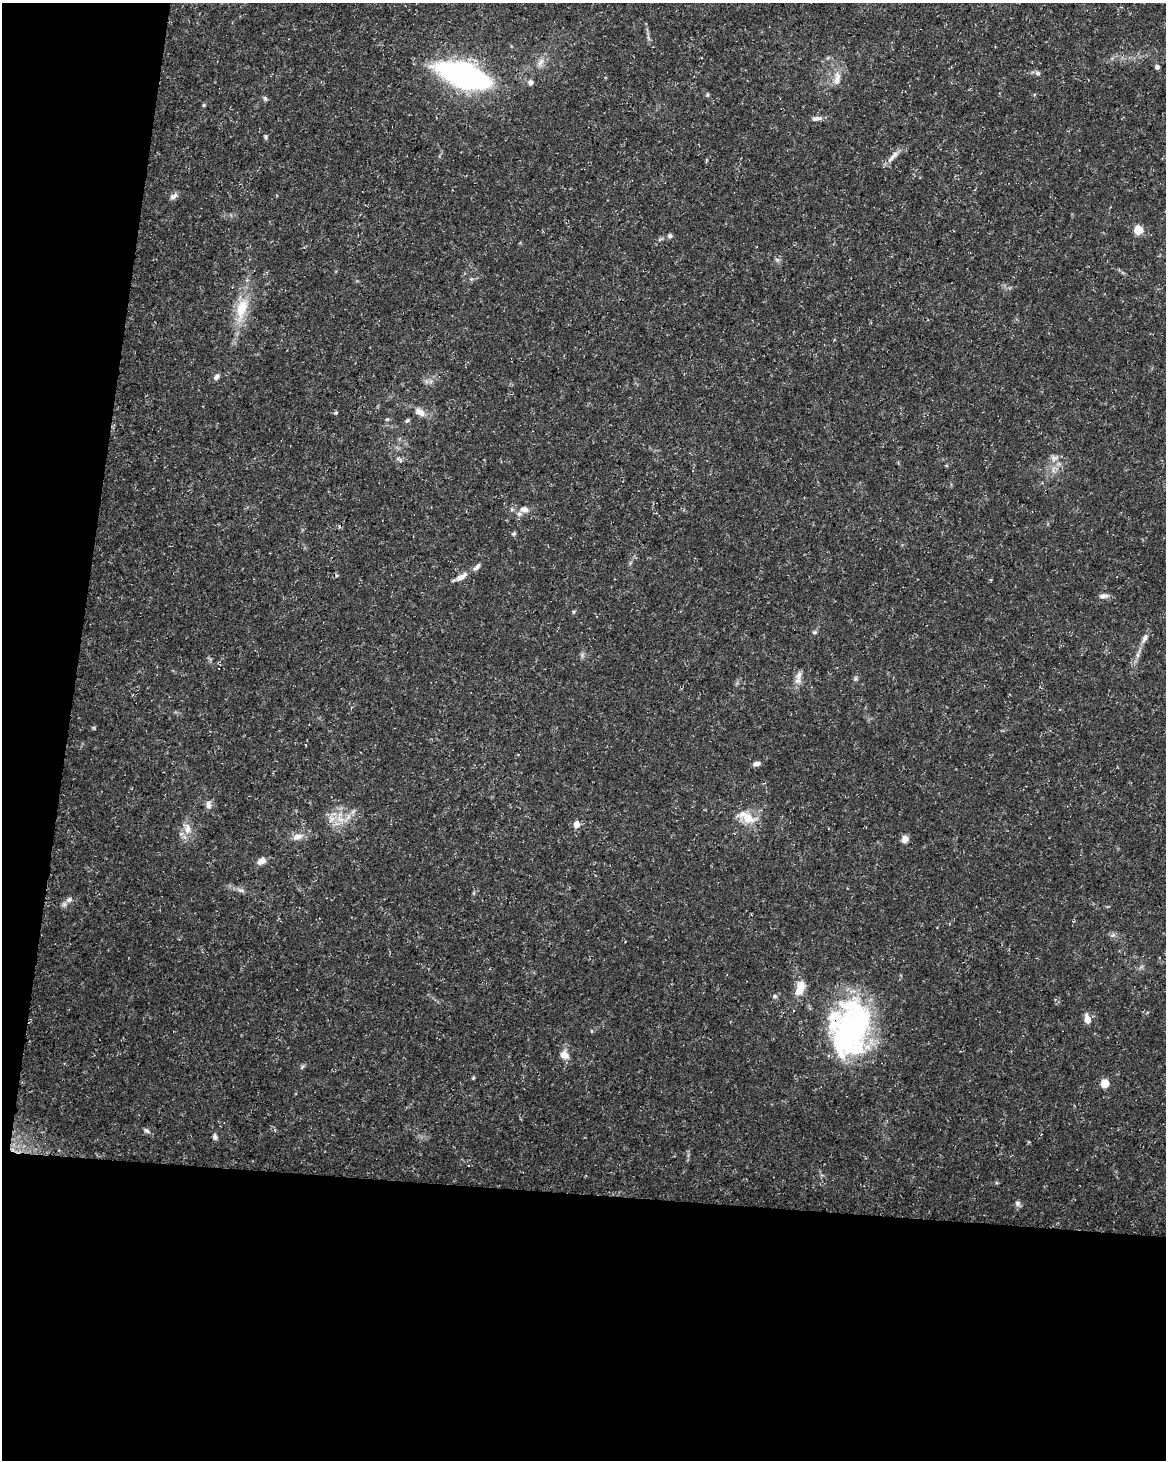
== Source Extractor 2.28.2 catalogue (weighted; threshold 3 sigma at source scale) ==
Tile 9 of 4 x 3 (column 1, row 3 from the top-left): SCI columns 1-1164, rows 226-1683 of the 4663 x 4883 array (HDU 1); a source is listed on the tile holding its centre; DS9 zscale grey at full resolution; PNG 1168 x 1462 px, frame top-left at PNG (2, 3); no overlay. Shown black and unused: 24% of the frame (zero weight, under 3 of 5 exposures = <1% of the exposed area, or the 3 px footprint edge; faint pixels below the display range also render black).
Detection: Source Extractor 2.28.2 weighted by HDU 2 'WHT'; one run over the whole footprint, this tile lists its part. Background 0.031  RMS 0.0025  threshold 0.0113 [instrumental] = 3 sigma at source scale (4.5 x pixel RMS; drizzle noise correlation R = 1.50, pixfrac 1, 0.0396/0.0396 arcsec/px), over >= 5 px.
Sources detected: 63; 1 inside a brighter object's white glare — not listed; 2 inside a brighter listed object's ellipse — not listed separately; the other 60 listed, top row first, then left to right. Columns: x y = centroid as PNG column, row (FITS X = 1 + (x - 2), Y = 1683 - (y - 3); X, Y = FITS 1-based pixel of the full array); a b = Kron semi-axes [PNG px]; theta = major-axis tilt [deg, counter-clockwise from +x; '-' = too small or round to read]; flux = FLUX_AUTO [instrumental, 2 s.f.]
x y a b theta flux
540 62 13 7 62 1.5
1157 67 6 6 - 0.61
1038 73 7 6 - 0.67
464 75 43 17 -18 84
837 79 17 9 81 2.4
531 82 7 6 - 0.93
707 95 5 5 - 0.36
265 98 7 5 -63 0.49
204 105 5 4 - 0.3
817 118 15 6 10 1.1
266 137 6 5 - 0.43
893 156 23 6 45 1.8
173 196 12 6 30 0.97
1138 230 5 5 - 11
670 236 7 6 - 0.57
660 239 7 4 20 0.41
777 260 7 4 -19 0.45
242 309 36 14 75 8.6
216 377 8 6 48 0.91
336 412 5 4 - 0.33
420 412 15 9 -36 2.2
407 420 7 5 32 0.48
1055 458 10 5 -6 0.87
524 509 12 8 0 1.6
514 534 6 5 - 0.45
477 567 11 5 45 0.93
461 577 17 7 32 2
1104 596 12 6 3 1.1
573 612 6 3 71 0.28
815 632 6 4 46 0.43
1145 638 16 6 61 1.4
1138 655 7 4 -90 0.61
799 675 15 8 74 1.6
856 679 6 5 - 0.45
94 728 6 3 -72 0.27
757 764 8 5 9 0.99
208 805 12 7 89 1.3
353 811 8 5 45 0.71
747 817 21 11 -24 5.4
340 819 14 8 -17 2.8
576 824 6 5 - 2.4
187 828 17 10 -89 2.8
297 837 14 8 16 2
905 839 9 7 69 1.5
261 861 10 7 24 1.8
241 890 10 5 -20 0.81
69 900 9 7 17 1.1
1113 935 8 5 32 0.6
800 988 17 9 73 4
775 996 7 5 14 0.56
1087 1019 12 7 -77 2
852 1029 65 46 -81 57
592 1031 5 3 - 0.23
564 1055 11 9 -60 2.2
302 1067 7 4 46 0.43
473 1078 5 4 - 0.29
1104 1083 8 7 - 3.6
147 1131 9 5 -36 0.65
215 1137 8 6 -80 0.7
1018 1203 8 7 - 0.76
Overlapping masked pixels (flux is a lower limit): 1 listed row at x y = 852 1029